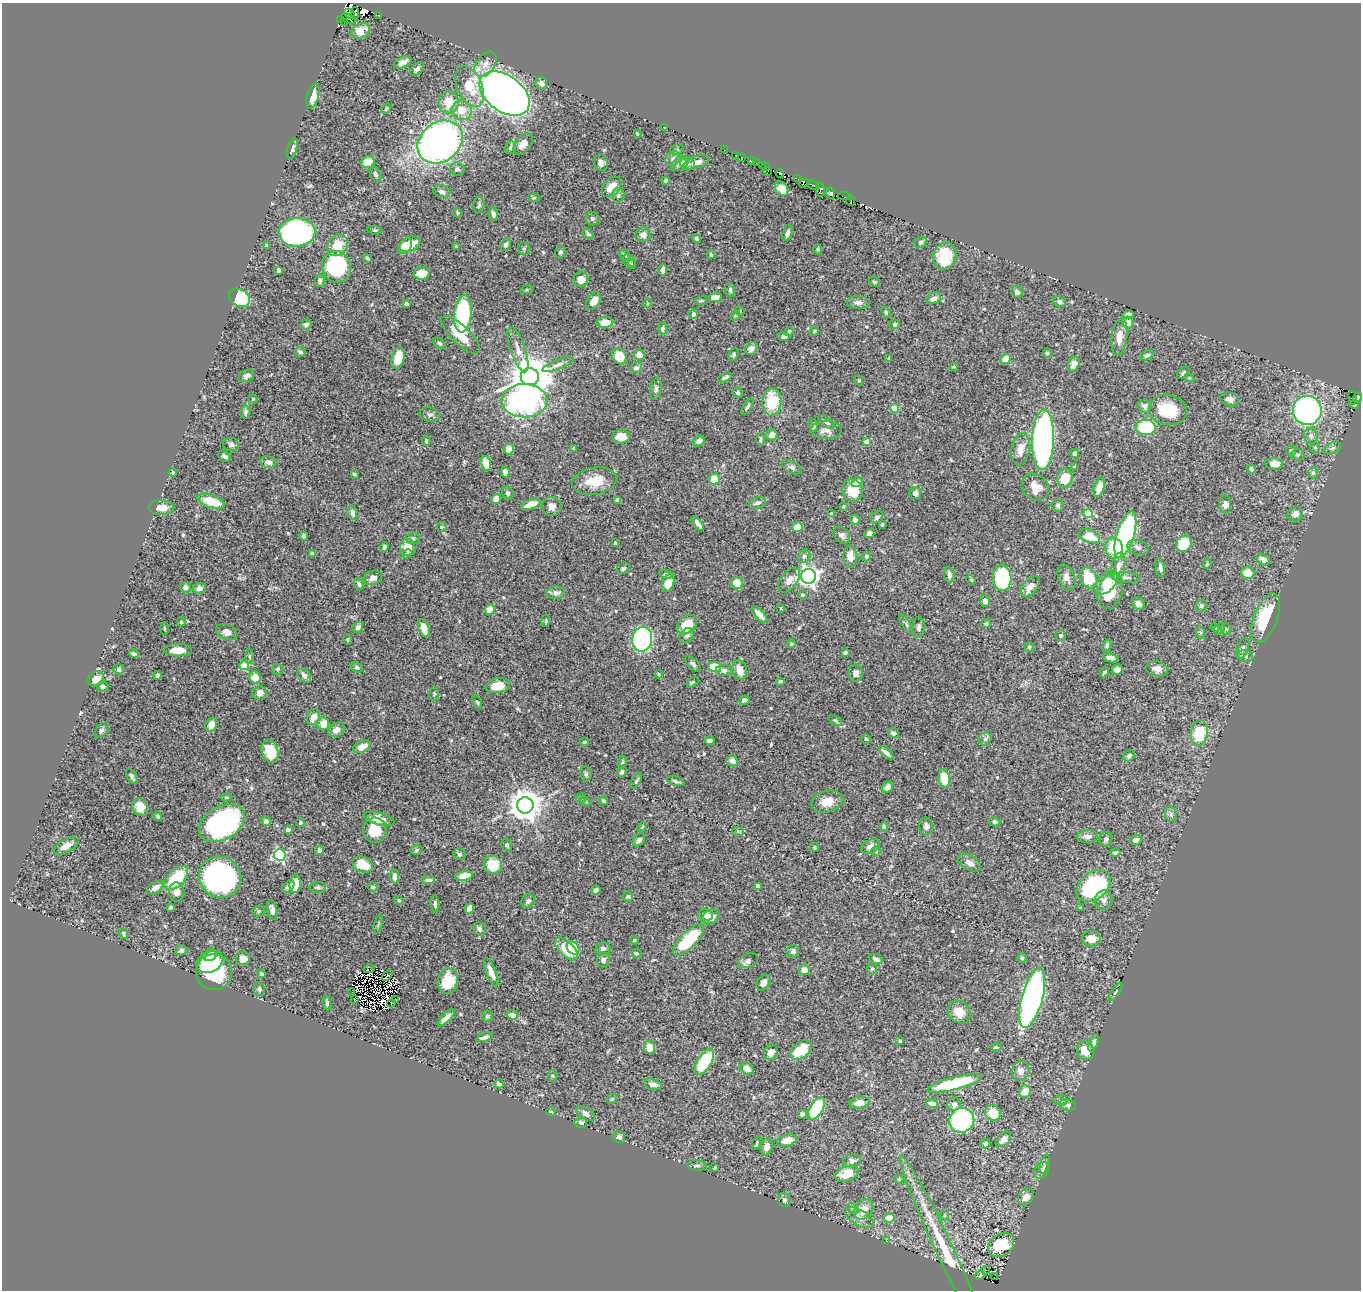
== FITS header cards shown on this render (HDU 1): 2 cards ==
NAXIS1  =                 1359
NAXIS2  =                 1288

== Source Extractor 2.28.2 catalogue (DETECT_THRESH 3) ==
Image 1359 x 1288 px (HDU 1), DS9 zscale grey, 1 PNG px = 1 image px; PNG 1363 x 1292 px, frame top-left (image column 1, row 1288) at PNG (2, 3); each listed source drawn as its Kron ellipse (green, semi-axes under 4 px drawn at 4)
Background 0.786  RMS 0.016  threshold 0.0469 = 3 sigma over >= 5 px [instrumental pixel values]
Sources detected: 565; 16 with non-positive FLUX_AUTO (blend fragments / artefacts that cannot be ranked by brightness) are neither listed nor drawn; of the other 549, the 500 brightest by FLUX_AUTO listed and drawn (49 fainter detections omitted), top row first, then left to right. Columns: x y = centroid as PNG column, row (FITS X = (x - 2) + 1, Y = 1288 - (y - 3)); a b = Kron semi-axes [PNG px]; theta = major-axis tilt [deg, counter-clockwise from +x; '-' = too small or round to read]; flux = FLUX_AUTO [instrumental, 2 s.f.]
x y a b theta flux
350 14 6 3 -44 40
355 14 6 3 87 35
378 15 3 2 - 2.5
340 19 3 3 - 51
349 19 7 3 -29 160
344 23 3 2 - 32
361 31 10 7 25 15
403 62 9 5 25 5.5
485 64 14 9 53 9.1
417 69 8 5 45 2.7
541 83 6 5 - 4.8
470 87 22 12 -66 27
505 94 28 18 -36 1000
313 96 13 5 76 9.7
449 102 11 10 - 18
386 108 6 4 49 1.5
462 110 10 9 - 16
665 127 2 2 - 11
637 134 3 2 - 1.3
440 142 24 19 37 480
523 144 12 7 50 8.5
511 148 6 5 - 3.3
292 149 10 5 72 3.4
677 149 7 5 19 1.5
724 150 2 2 - 2.9
735 155 2 2 - 4.8
742 157 3 2 - 7.3
673 158 8 6 35 3.7
751 161 3 2 - 11
368 162 7 6 - 13
696 162 13 6 18 6.3
601 163 8 6 -77 5.2
756 163 2 2 - 2.6
680 164 10 6 33 4.8
687 164 7 6 - 3.2
762 165 3 2 - 5.4
765 166 3 2 - 12
457 169 7 6 - 3.3
768 171 2 2 - 17
780 173 4 4 - 260
375 174 8 5 -64 2.6
797 179 4 3 - 3.7
665 180 4 3 - 1.7
804 183 5 4 - 170
813 185 6 3 -25 84
612 187 12 8 49 14
782 189 8 6 -55 10
820 190 7 4 -87 190
442 192 9 6 -16 3.5
830 193 5 4 - 120
618 195 7 6 - 2.9
845 196 7 2 -4 25
534 198 6 4 1 1.3
851 200 5 2 - 15
479 205 8 5 87 2.1
457 213 5 4 - 1.5
493 214 7 4 -84 3.4
592 218 7 6 - 3.3
375 230 7 4 -7 1.5
297 232 18 14 4 330
788 233 8 4 75 3.6
588 234 6 4 -50 2.1
643 235 8 6 29 4.8
696 238 5 3 - 2.2
921 242 7 5 29 2.9
410 244 11 7 24 23
267 245 4 4 - 2
338 245 11 9 52 23
505 245 7 5 70 3.2
405 246 8 6 53 14
457 247 4 3 - 1.6
524 248 6 5 - 1.7
818 249 5 4 - 1.5
560 252 6 5 - 1.9
625 255 6 4 -46 1.7
711 255 4 4 - 2.5
945 256 14 11 73 45
367 258 4 3 - 1.8
629 261 7 5 -51 2.2
632 265 4 4 - 1.5
336 267 16 14 -67 100
279 270 4 3 - 3.1
663 270 6 4 83 4.8
422 273 8 6 4 15
581 279 7 7 - 11
320 281 6 4 86 2.7
874 282 6 4 -36 1.9
527 290 6 3 19 1.2
730 290 7 5 -78 2.2
1017 292 6 5 - 4
715 297 6 5 - 10
239 298 11 8 -32 70
934 298 7 5 24 5.6
594 301 9 6 56 8.2
701 301 7 3 9 1.3
858 302 12 6 -4 5.2
1060 302 6 5 - 2.7
648 303 4 4 - 1.2
407 304 4 4 - 2.7
740 311 5 4 - 1.3
886 312 6 4 -67 1.4
463 314 19 9 84 120
693 314 4 4 - 3.8
1128 314 5 4 - 3.4
736 315 5 4 - 2.1
605 322 8 5 2 13
1128 323 6 6 - 8.8
894 324 5 5 - 1.9
306 325 6 5 - 2.8
662 328 6 4 80 2.6
789 331 4 4 - 1.9
814 331 5 4 - 1.3
460 335 25 9 -44 24
783 337 6 4 -2 3.2
1119 337 18 8 82 12
440 343 7 4 -37 2
751 349 7 5 46 6.6
518 350 24 7 -71 10
300 352 5 5 - 2.3
1047 353 4 4 - 2
734 354 7 4 67 2
639 355 5 5 - 11
1147 355 7 4 30 2.3
619 356 8 7 - 22
398 358 11 6 77 24
889 358 3 3 - 1.3
1006 359 5 4 - 15
1074 364 8 5 63 8.5
558 365 16 5 21 5
954 367 4 3 - 1.3
636 368 6 5 - 4
1183 373 7 5 45 2.3
246 376 8 5 30 3
530 377 9 8 - 4000
725 378 7 3 27 2.5
1189 378 5 4 - 1.5
859 380 5 4 - 1.4
656 389 11 5 80 3.1
738 393 5 5 - 1.6
1358 397 5 4 - 290
1352 398 7 3 -83 54
253 399 4 4 - 1.4
1230 399 9 6 -21 5.8
524 401 23 16 -2 280
772 402 13 9 89 39
1355 405 5 4 - 38
1145 406 7 6 - 3.5
747 407 9 4 58 2.3
895 408 4 4 - 27
1168 410 19 15 -11 36
1307 410 14 14 - 290
245 412 6 5 - 2.3
430 415 10 7 -10 3.1
826 422 9 4 -37 2.7
813 426 6 3 -90 2.2
1146 427 10 7 -3 78
826 430 15 9 0 7.8
772 435 5 5 - 8.3
1311 436 8 7 - 3.5
621 437 9 7 -2 9.3
760 439 7 3 -89 1.7
1043 440 30 11 88 430
426 441 5 4 - 2
699 441 6 5 - 6.1
867 442 4 4 - 13
231 445 8 6 -4 3.4
574 448 4 3 - 1.2
1315 448 5 4 - 1.2
1333 448 8 5 27 2.7
509 449 5 5 - 9.9
1021 449 16 9 80 11
1291 450 5 5 - 1.6
1075 453 4 3 - 3.2
1298 455 6 5 - 2
225 456 7 5 -35 3.4
268 462 8 5 -12 6
486 463 8 5 -76 11
1274 464 9 6 -6 12
1075 466 4 3 - 1.4
792 467 10 6 -26 3.3
1251 469 4 4 - 3.2
505 472 6 4 -82 5.6
173 473 4 3 - 1.3
1313 473 5 5 - 2.1
354 474 4 3 - 1.6
1065 478 9 7 82 24
714 479 5 5 - 24
594 481 22 13 9 25
857 482 6 4 28 7.3
1035 487 15 12 -41 14
1099 487 10 5 73 16
853 490 11 10 - 28
508 493 7 5 -71 3
915 493 6 6 - 4.4
496 499 5 4 - 7.7
617 500 4 4 - 4.5
211 501 14 6 -19 30
757 503 9 5 13 3.9
531 504 10 5 20 15
1225 504 9 6 -89 4.9
1058 505 6 6 - 2.2
552 506 10 9 - 6.3
844 506 4 3 - 1.2
161 508 13 7 0 9.6
352 513 7 5 -81 4
832 514 4 4 - 3.7
1088 514 4 4 - 53
1295 514 8 7 - 6
877 517 7 5 41 3.1
855 520 5 5 - 3.7
698 524 8 3 -52 4.4
882 524 3 3 - 1.2
441 527 5 5 - 2.3
797 527 5 5 - 13
869 533 5 4 - 5.1
842 535 9 7 -46 3.9
1125 535 24 9 73 190
304 536 4 4 - 2.8
1089 536 11 6 -21 25
413 538 7 6 - 2.6
615 543 3 3 - 1.3
1184 544 8 7 - 36
384 547 5 4 - 3.2
408 547 9 7 -61 13
1138 547 11 7 -15 4.7
1114 548 10 9 - 32
312 554 4 4 - 6.5
407 554 5 3 - 1.6
804 556 7 6 - 2.7
850 557 11 7 -86 12
866 557 5 4 - 1.6
1263 559 7 5 -32 6.9
1207 564 5 3 - 1.6
1118 566 14 6 79 7.4
623 568 7 5 31 2.2
1160 568 9 4 -79 3.6
1248 573 7 6 - 16
666 574 7 4 -11 2.3
949 575 8 5 -82 3.8
808 576 7 7 - 550
1067 577 13 8 -69 7.4
1126 577 14 5 -2 4.1
373 578 9 7 21 6.8
1002 578 13 9 -86 110
1089 578 11 8 -63 42
789 580 14 8 52 7.3
971 580 5 4 - 1.2
668 583 9 5 68 19
737 583 6 5 - 16
1106 583 14 8 48 16
359 584 6 4 -71 2.2
1030 586 12 7 53 8.9
185 587 6 5 - 3.4
199 588 6 5 - 4.9
1110 591 18 12 71 40
556 593 9 6 3 4.8
802 595 5 4 - 1.5
985 601 6 5 - 4.7
1138 604 7 5 -46 5
1201 606 6 5 - 2.5
781 608 3 2 - 1.2
490 610 6 4 67 14
759 615 10 4 -47 7.8
1266 618 26 11 69 61
546 621 6 4 83 1.4
181 622 4 4 - 1.3
906 624 11 4 -58 2.2
986 624 5 4 - 2
687 625 11 8 41 24
358 627 6 5 - 3.7
918 627 10 6 86 3.2
1215 627 5 4 - 1.2
164 628 6 3 -90 1.2
424 628 9 5 -69 12
1219 629 6 4 45 1.8
1226 629 5 5 - 1.5
227 632 11 7 -23 6.8
1200 632 6 4 -76 1.8
687 635 8 6 44 2.8
1061 636 5 5 - 1.7
642 639 12 10 81 230
348 640 5 4 - 1.4
791 644 4 4 - 1.6
1107 645 6 4 64 1.9
1029 647 5 4 - 1.8
1243 648 11 5 68 3.4
178 650 14 6 1 16
845 653 4 3 - 1.3
134 654 5 3 - 2.7
1246 656 8 6 -15 3
249 657 7 4 -89 1.7
1111 658 7 4 -11 6.8
693 664 10 5 -45 2.6
244 666 4 4 - 35
357 667 6 5 - 2.2
714 667 6 5 - 23
119 669 5 5 - 3
278 669 5 5 - 2.3
1117 669 5 5 - 4.9
1157 669 11 7 -10 7.6
740 670 10 7 -76 12
724 671 8 5 -1 3.5
1104 672 5 3 - 1.7
856 673 8 7 - 6.2
659 674 4 3 - 1.2
158 675 4 4 - 3.9
304 675 8 6 -52 4.7
255 677 6 5 - 16
96 679 9 7 38 8.4
780 681 4 3 - 1.1
692 682 7 4 37 1.6
497 686 12 7 9 15
103 687 6 5 - 3.2
260 693 7 6 - 5.2
434 694 7 5 89 1.9
744 700 5 4 - 4
477 702 7 4 -69 1.7
314 717 8 6 64 11
835 721 8 4 -34 1.9
323 724 6 6 - 13
211 725 7 5 68 9.2
102 730 9 5 45 2.6
337 730 8 6 32 6.6
893 733 6 5 - 3.2
1199 733 13 8 82 48
866 739 5 4 - 1.3
985 739 6 6 - 2.7
709 741 5 4 - 3.6
584 742 4 3 - 1.7
362 747 9 5 25 12
270 751 12 8 -73 25
886 753 9 4 -40 5.2
1129 756 6 5 - 2.9
732 761 6 5 - 5.1
623 762 6 4 87 1.7
622 772 6 5 - 2.5
586 774 7 6 - 2.2
132 776 8 4 -60 3.5
944 778 9 5 -80 28
636 781 8 4 57 2.2
676 781 9 3 -18 2.6
887 787 6 4 42 6.3
226 797 5 3 - 1.2
581 798 5 5 - 1.2
603 801 4 3 - 1.6
586 802 6 3 -20 1.2
827 802 16 10 14 15
525 805 8 8 - 1900
140 807 9 7 -70 15
1171 814 8 6 -72 2.8
158 816 4 4 - 1.9
379 819 16 6 -15 15
266 821 5 4 - 3.5
301 822 4 4 - 1.4
994 822 6 4 -14 2.6
222 823 24 16 30 240
884 826 4 4 - 2.5
926 826 9 7 -79 4
642 827 5 4 - 1.2
288 830 4 4 - 4.6
375 830 12 12 - 27
738 831 6 3 -19 1.6
1087 837 10 6 0 5.2
1106 839 7 6 - 2.7
639 840 7 5 47 3.5
1136 840 6 5 - 5
506 845 6 5 - 1.7
66 846 14 6 28 9.8
870 846 9 6 29 6.4
814 847 4 3 - 1.3
319 850 4 4 - 3.2
416 850 6 4 16 1.8
876 851 5 4 - 1.3
1115 853 5 4 - 2.6
459 854 6 6 - 2.1
280 855 6 6 - 150
969 863 13 7 -30 5.7
363 864 10 7 -23 23
493 865 9 9 - 26
464 876 9 4 9 20
220 877 21 20 - 270
395 877 7 4 -82 6.4
176 878 14 8 45 48
429 880 7 4 0 4.9
295 884 9 5 85 27
758 886 4 4 - 9.3
1094 886 19 13 38 160
156 887 10 5 32 6.9
288 887 7 4 41 3.5
373 887 5 4 - 2.4
318 888 8 5 0 2.6
596 890 4 4 - 2.8
177 892 9 8 - 7.7
628 896 5 5 - 1.5
399 900 5 4 - 1.3
1104 900 9 9 - 5.8
528 901 7 6 - 2.8
435 904 9 4 -87 2.3
171 907 4 3 - 1.8
469 908 6 4 65 6.4
1081 908 3 3 - 1.4
272 910 10 5 -78 5.7
259 911 6 5 - 1.6
706 915 7 5 -13 6.1
711 917 9 7 29 9.6
378 924 9 3 75 1.4
479 929 7 6 - 3.1
123 933 5 4 - 1.5
1091 939 9 7 0 11
634 940 4 3 - 1.5
689 940 20 8 46 66
573 948 7 5 -50 30
603 948 7 6 - 3.5
567 949 14 7 -45 31
181 950 6 5 - 2
793 951 6 6 - 3.6
636 953 5 4 - 1.7
210 955 7 5 24 8.3
1022 958 5 5 - 1.5
243 959 7 6 - 7.1
876 959 7 4 -22 3.7
603 960 7 6 - 5
748 961 10 7 22 4.2
210 962 14 10 27 32
369 969 5 2 - 1.4
872 969 5 5 - 1.6
804 970 5 5 - 10
214 972 18 18 - 70
491 972 15 5 -68 8.8
262 974 4 3 - 2.2
387 976 6 2 41 2.6
448 981 13 10 80 24
763 983 9 6 58 6.4
259 989 7 5 -80 2.3
352 991 3 2 - 1.8
1116 992 10 4 57 1.7
1032 998 31 10 75 330
355 999 2 2 - 1.5
396 1000 3 3 - 7.9
327 1003 7 4 -81 2.5
391 1003 4 2 - 1.4
959 1012 12 10 -43 13
513 1015 5 5 - 6.2
487 1016 5 5 - 2.2
446 1018 11 4 45 7.7
484 1037 8 3 17 3.3
900 1041 3 3 - 1.7
1093 1043 9 4 70 3.8
649 1047 6 5 - 15
996 1047 5 3 - 1.3
801 1050 12 7 38 30
1085 1050 10 8 -77 15
771 1052 8 6 60 6.6
704 1062 15 7 58 61
747 1068 7 5 -32 7.7
1020 1071 10 8 71 6.8
553 1076 6 4 -86 1.3
955 1083 28 6 14 68
499 1084 5 3 - 2.4
653 1084 9 5 -15 5.5
1025 1092 6 5 - 12
612 1099 6 4 47 1.5
1061 1100 7 5 2 2.6
859 1103 10 6 8 9.6
932 1104 6 4 -13 5.8
954 1104 7 6 - 3.5
1068 1105 8 5 -12 2.6
816 1109 12 6 58 69
551 1112 5 3 - 1.4
585 1113 10 5 -35 5.1
993 1113 8 7 - 20
802 1114 4 4 - 3.6
962 1120 13 12 - 140
581 1123 6 5 - 2.9
619 1137 6 5 - 4.5
1003 1139 9 5 45 4.6
787 1140 10 5 16 12
756 1143 7 3 68 1.4
985 1144 5 4 - 2.4
767 1147 9 6 75 7
852 1161 9 6 3 4.4
1045 1164 10 4 72 2.4
697 1165 10 5 -7 2.4
715 1168 3 3 - 1.3
1042 1170 9 6 57 4.1
847 1174 12 7 20 21
899 1179 4 4 - 1.3
1026 1197 9 6 51 9.5
784 1200 7 6 - 2.2
852 1208 6 4 -44 1.8
864 1209 11 8 57 12
945 1215 5 3 - 1.2
860 1218 15 8 -30 7.3
889 1218 5 4 - 17
886 1241 3 2 - 3.2
1001 1245 14 11 36 37
943 1246 100 8 -65 48
986 1270 4 4 - 1.2
980 1275 5 2 - 1.5
994 1277 2 2 - 1.8
At the frame edge (FLAGS 8, measured only in part): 1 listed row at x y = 1358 397
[49 fainter detections neither listed nor drawn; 16 non-positive-flux detections neither listed nor drawn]